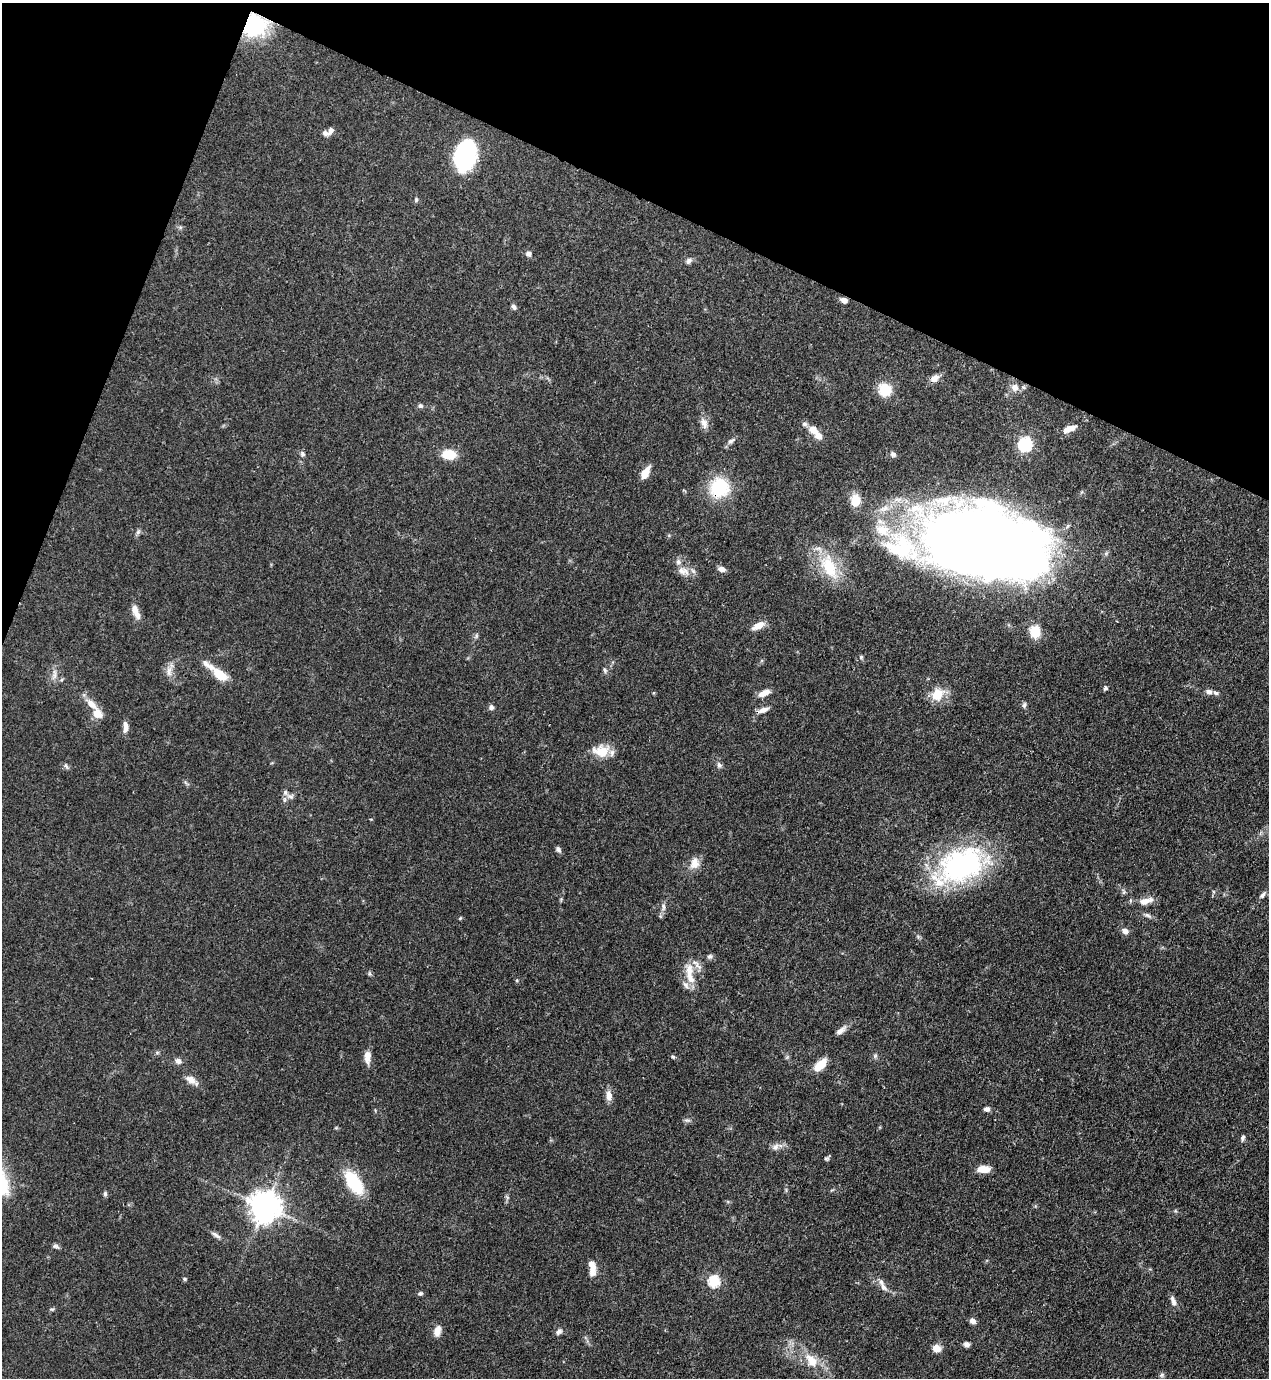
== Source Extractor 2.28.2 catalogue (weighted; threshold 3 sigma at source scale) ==
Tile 2 of 4 x 4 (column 2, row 1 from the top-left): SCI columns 1489-2755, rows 4167-5542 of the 5643 x 5582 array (HDU 1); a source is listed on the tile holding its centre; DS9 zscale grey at full resolution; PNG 1271 x 1380 px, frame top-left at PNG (2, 3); no overlay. Shown black and unused: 19% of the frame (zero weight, under 3 of 4 exposures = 7% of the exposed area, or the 3 px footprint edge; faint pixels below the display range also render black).
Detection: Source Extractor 2.28.2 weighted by HDU 2 'WHT'; one run over the whole footprint, this tile lists its part. Background 0.0656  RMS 0.0035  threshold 0.0157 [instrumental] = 3 sigma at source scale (4.5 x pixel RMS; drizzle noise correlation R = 1.50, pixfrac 1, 0.05/0.05 arcsec/px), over >= 5 px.
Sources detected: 106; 10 inside a brighter listed object's ellipse — not listed separately; the other 96 listed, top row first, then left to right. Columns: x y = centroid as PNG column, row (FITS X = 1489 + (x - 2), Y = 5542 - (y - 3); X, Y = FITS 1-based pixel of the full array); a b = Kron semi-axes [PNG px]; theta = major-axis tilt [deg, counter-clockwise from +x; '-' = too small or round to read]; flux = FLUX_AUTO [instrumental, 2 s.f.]
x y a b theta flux
255 25 25 22 39 25
331 130 10 7 57 1.4
465 155 30 18 78 43
416 200 6 5 - 0.55
528 254 7 7 - 1.1
689 261 9 6 65 1.1
844 300 7 6 - 1.7
514 307 8 5 -50 0.93
934 378 10 7 37 2.5
1015 387 10 9 - 2.6
885 390 15 14 - 7.6
420 406 6 6 - 0.75
704 423 15 8 -70 2.2
1070 428 16 7 21 3.9
814 431 16 10 -42 3.6
731 441 11 6 33 1.2
1025 444 6 6 - 60
302 454 7 6 - 0.91
449 454 13 10 -4 7.2
893 454 8 7 - 1.1
645 472 14 7 62 4.2
719 488 18 17 - 20
855 501 12 9 85 6.8
882 530 26 17 -24 10
138 532 7 6 - 0.8
984 545 98 50 -10 830
829 567 36 18 -65 15
721 569 9 6 -16 1.6
682 571 15 10 -41 3.1
136 612 19 7 -68 3.2
759 625 15 7 30 3.4
1035 631 16 13 -75 5.4
476 636 7 4 72 0.57
861 657 6 5 - 0.51
605 670 8 5 -61 0.72
169 671 15 7 86 2.2
218 673 30 8 -40 8.6
54 674 16 4 88 1.6
1105 688 6 5 - 0.6
1209 692 8 6 -4 1.3
765 693 15 6 22 2.9
937 694 15 12 51 7.1
91 704 18 8 -43 3.9
1024 705 8 5 79 0.78
491 707 6 6 - 1.1
763 710 14 6 19 2.1
125 726 13 6 -88 2.1
601 751 19 13 -3 7.3
719 765 9 6 -62 0.99
66 766 8 4 -53 0.64
290 796 9 7 -8 1.2
558 849 7 5 -46 1
694 863 16 11 78 3.4
961 865 56 38 23 63
1263 895 12 5 47 1.1
1145 901 19 8 16 3.2
663 907 11 5 -85 1.1
1148 915 12 5 -28 1.1
460 918 4 4 - 0.37
1125 931 8 6 -25 1.7
710 956 7 6 - 0.83
689 969 17 10 -73 4.2
686 985 11 7 -57 1.6
840 1031 13 7 37 1.9
157 1052 6 4 -19 0.48
875 1056 6 5 - 0.6
367 1057 16 8 88 2.8
673 1057 5 4 - 0.48
178 1061 7 6 - 1.5
820 1065 16 8 46 5.8
191 1080 16 8 -35 2.8
609 1095 14 7 -87 2.4
987 1109 7 5 10 1.2
1243 1138 7 5 76 0.84
775 1147 10 8 36 1.7
826 1159 6 5 - 0.61
984 1169 14 7 1 3.9
354 1183 25 12 -56 17
105 1194 7 5 -90 0.67
265 1206 9 9 - 560
216 1235 15 5 -31 1.4
56 1246 8 6 -16 0.82
592 1268 21 8 -83 3.5
185 1279 5 4 - 0.46
714 1281 6 6 - 31
883 1287 13 7 -50 2.2
420 1293 7 5 12 0.68
1173 1301 14 6 -70 1.5
52 1309 6 4 0 0.48
973 1321 7 6 - 1.5
437 1331 13 8 73 2.5
559 1331 9 7 49 1.1
967 1344 7 6 - 1.2
936 1348 7 6 - 4.7
812 1360 20 12 -49 6.3
1162 1375 7 5 46 0.64
Overlapping masked pixels (flux is a lower limit): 4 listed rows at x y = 255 25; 844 300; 719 488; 984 545